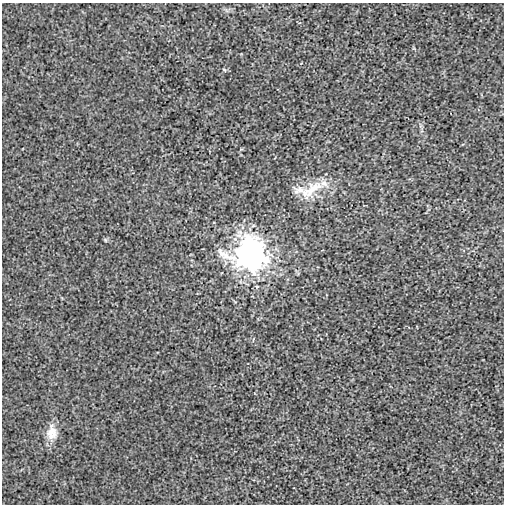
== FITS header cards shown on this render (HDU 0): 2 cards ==
NAXIS1  =                  502
NAXIS2  =                  502

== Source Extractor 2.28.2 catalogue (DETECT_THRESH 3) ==
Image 502 x 502 px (HDU 0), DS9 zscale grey, 1 PNG px = 1 image px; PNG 506 x 506 px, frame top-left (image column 1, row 502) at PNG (2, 3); no overlay
Background -1.65e-04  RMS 0.0029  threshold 0.00881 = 3 sigma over >= 5 px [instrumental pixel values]
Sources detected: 6; all 6 listed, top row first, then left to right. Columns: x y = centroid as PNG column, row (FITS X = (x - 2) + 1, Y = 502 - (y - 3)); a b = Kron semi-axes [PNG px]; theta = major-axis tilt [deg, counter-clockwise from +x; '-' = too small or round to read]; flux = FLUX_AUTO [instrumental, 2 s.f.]
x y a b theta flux
224 70 6 2 -45 0.16
299 190 18 12 3 2
311 190 39 15 36 5.4
105 240 6 3 -71 0.23
250 254 13 12 - 240
52 432 20 13 -90 2.5